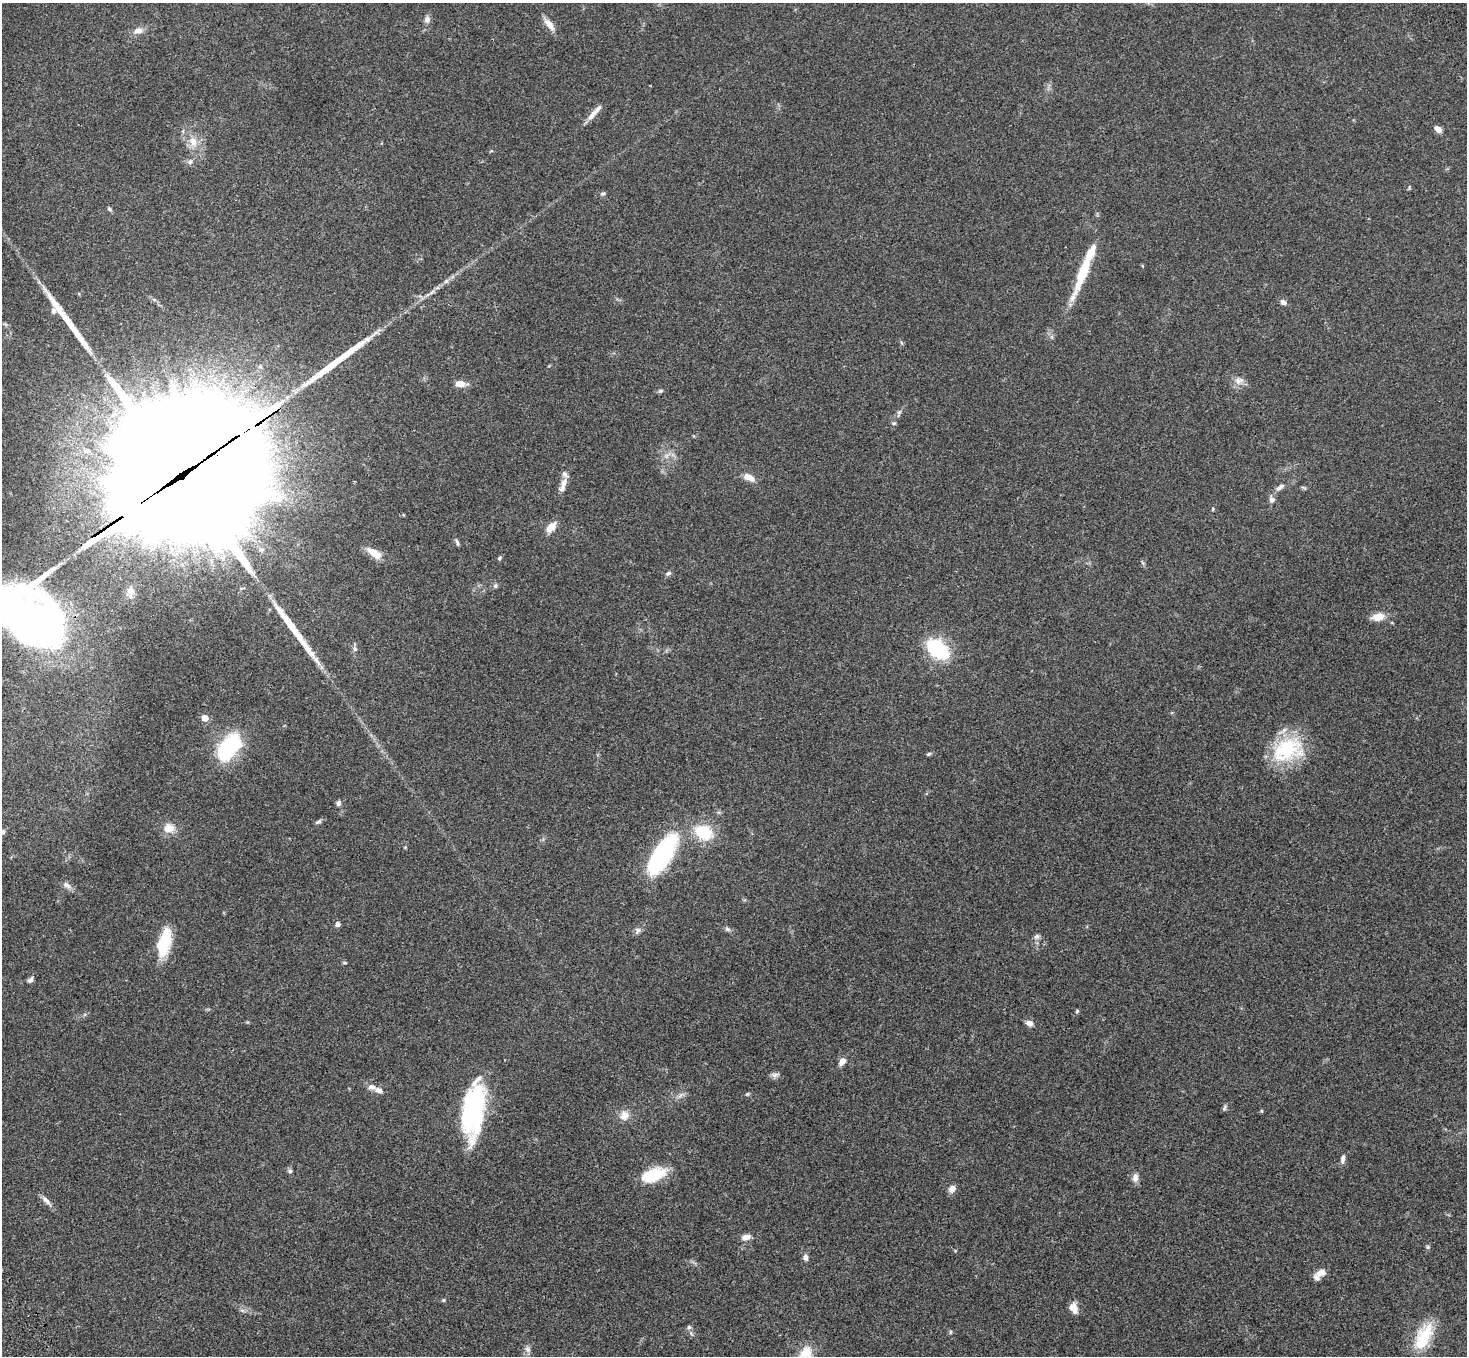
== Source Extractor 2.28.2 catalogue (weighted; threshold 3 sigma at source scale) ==
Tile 7 of 4 x 4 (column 3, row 2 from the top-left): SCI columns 3037-4501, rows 3084-4437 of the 6069 x 6028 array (HDU 1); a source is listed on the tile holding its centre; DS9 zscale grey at full resolution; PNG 1469 x 1358 px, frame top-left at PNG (2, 3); no overlay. Shown black and unused: <1% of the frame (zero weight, under 3 of 4 exposures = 6% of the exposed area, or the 3 px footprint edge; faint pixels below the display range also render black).
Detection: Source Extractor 2.28.2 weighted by HDU 2 'WHT'; one run over the whole footprint, this tile lists its part. Background 0.0468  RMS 0.0052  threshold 0.0232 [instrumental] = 3 sigma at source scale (4.5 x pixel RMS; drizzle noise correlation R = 1.50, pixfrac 1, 0.05/0.05 arcsec/px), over >= 5 px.
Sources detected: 94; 1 too faint to see at this stretch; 5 inside a brighter object's white glare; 3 long thin detections or spike segments (spike, bleed or trail) — not listed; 4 inside a brighter listed object's ellipse — not listed separately; the other 81 listed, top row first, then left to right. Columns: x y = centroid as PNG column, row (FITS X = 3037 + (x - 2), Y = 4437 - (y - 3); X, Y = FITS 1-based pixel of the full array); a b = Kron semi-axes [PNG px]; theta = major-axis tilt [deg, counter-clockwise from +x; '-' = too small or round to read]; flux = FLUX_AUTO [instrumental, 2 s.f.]
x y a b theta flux
427 19 9 7 87 2.2
549 24 16 7 -52 4.6
138 30 13 8 11 3.3
594 112 27 6 48 4.1
1438 129 8 5 -39 3.1
193 141 13 10 -67 5.2
190 162 7 6 - 1.3
603 194 7 5 30 0.91
109 209 7 4 -50 0.84
1083 272 55 10 69 22
1283 302 8 6 -29 1.9
53 311 7 5 -85 1.4
1239 380 13 8 13 3.2
460 384 9 6 0 4.9
660 391 7 5 16 0.9
899 412 8 4 45 1.1
894 423 6 3 18 0.61
188 477 85 64 41 23000
749 477 14 7 -26 4.5
563 485 22 8 72 4.5
1279 488 16 7 35 2.6
1272 500 8 7 - 1.8
1213 509 5 3 - 0.45
551 527 12 7 47 5.9
457 543 11 3 -68 0.98
261 549 8 7 - 1.8
374 553 22 9 -33 5.8
499 558 6 4 23 0.72
669 573 7 5 17 1.1
495 586 7 5 77 0.94
130 591 12 9 82 3.5
1378 617 15 9 10 5.3
35 620 66 47 -24 250
355 649 7 6 - 1.4
937 649 16 10 -38 52
205 718 5 5 - 6.1
229 747 32 18 53 37
1287 749 39 27 23 33
928 754 7 4 26 0.74
338 803 7 6 - 1.4
318 822 9 4 21 1
168 828 14 11 7 5.7
3 832 6 5 - 1.2
704 832 17 12 -25 20
662 856 41 16 59 64
67 885 11 7 -34 2.4
338 924 5 5 - 2.1
727 929 8 5 -27 1.2
638 930 9 7 71 1.6
1037 936 8 7 - 1.4
164 942 31 13 76 20
344 963 6 3 -8 0.57
30 980 8 5 43 1.5
1077 1011 5 4 - 0.7
1029 1023 9 7 -28 2.5
842 1061 9 6 55 3.4
775 1075 12 5 13 1.6
372 1087 10 8 1 2.6
747 1094 5 4 - 0.63
1224 1108 8 5 71 0.98
473 1109 50 18 79 80
1261 1111 5 4 - 0.6
624 1115 14 12 59 4.4
1343 1159 11 5 81 2
290 1171 6 5 - 1.1
653 1175 27 13 20 20
1135 1177 11 7 84 2.6
952 1189 8 7 - 3.1
46 1200 16 6 -44 2.4
746 1237 12 7 14 2.9
1428 1247 6 5 - 0.78
806 1257 7 6 - 2.1
1321 1273 11 8 12 3.6
443 1300 5 4 - 0.65
1073 1308 11 7 -64 5
242 1310 7 4 -19 0.93
689 1327 6 6 - 1.1
951 1332 5 3 - 0.58
1424 1337 34 16 64 20
528 1349 9 7 -52 1.7
806 1353 23 17 57 9.4
Overlapping masked pixels (flux is a lower limit): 1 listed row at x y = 188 477
Isophote crosses this tile's border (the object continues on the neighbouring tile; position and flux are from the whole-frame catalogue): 3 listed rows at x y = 35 620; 3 832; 806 1353